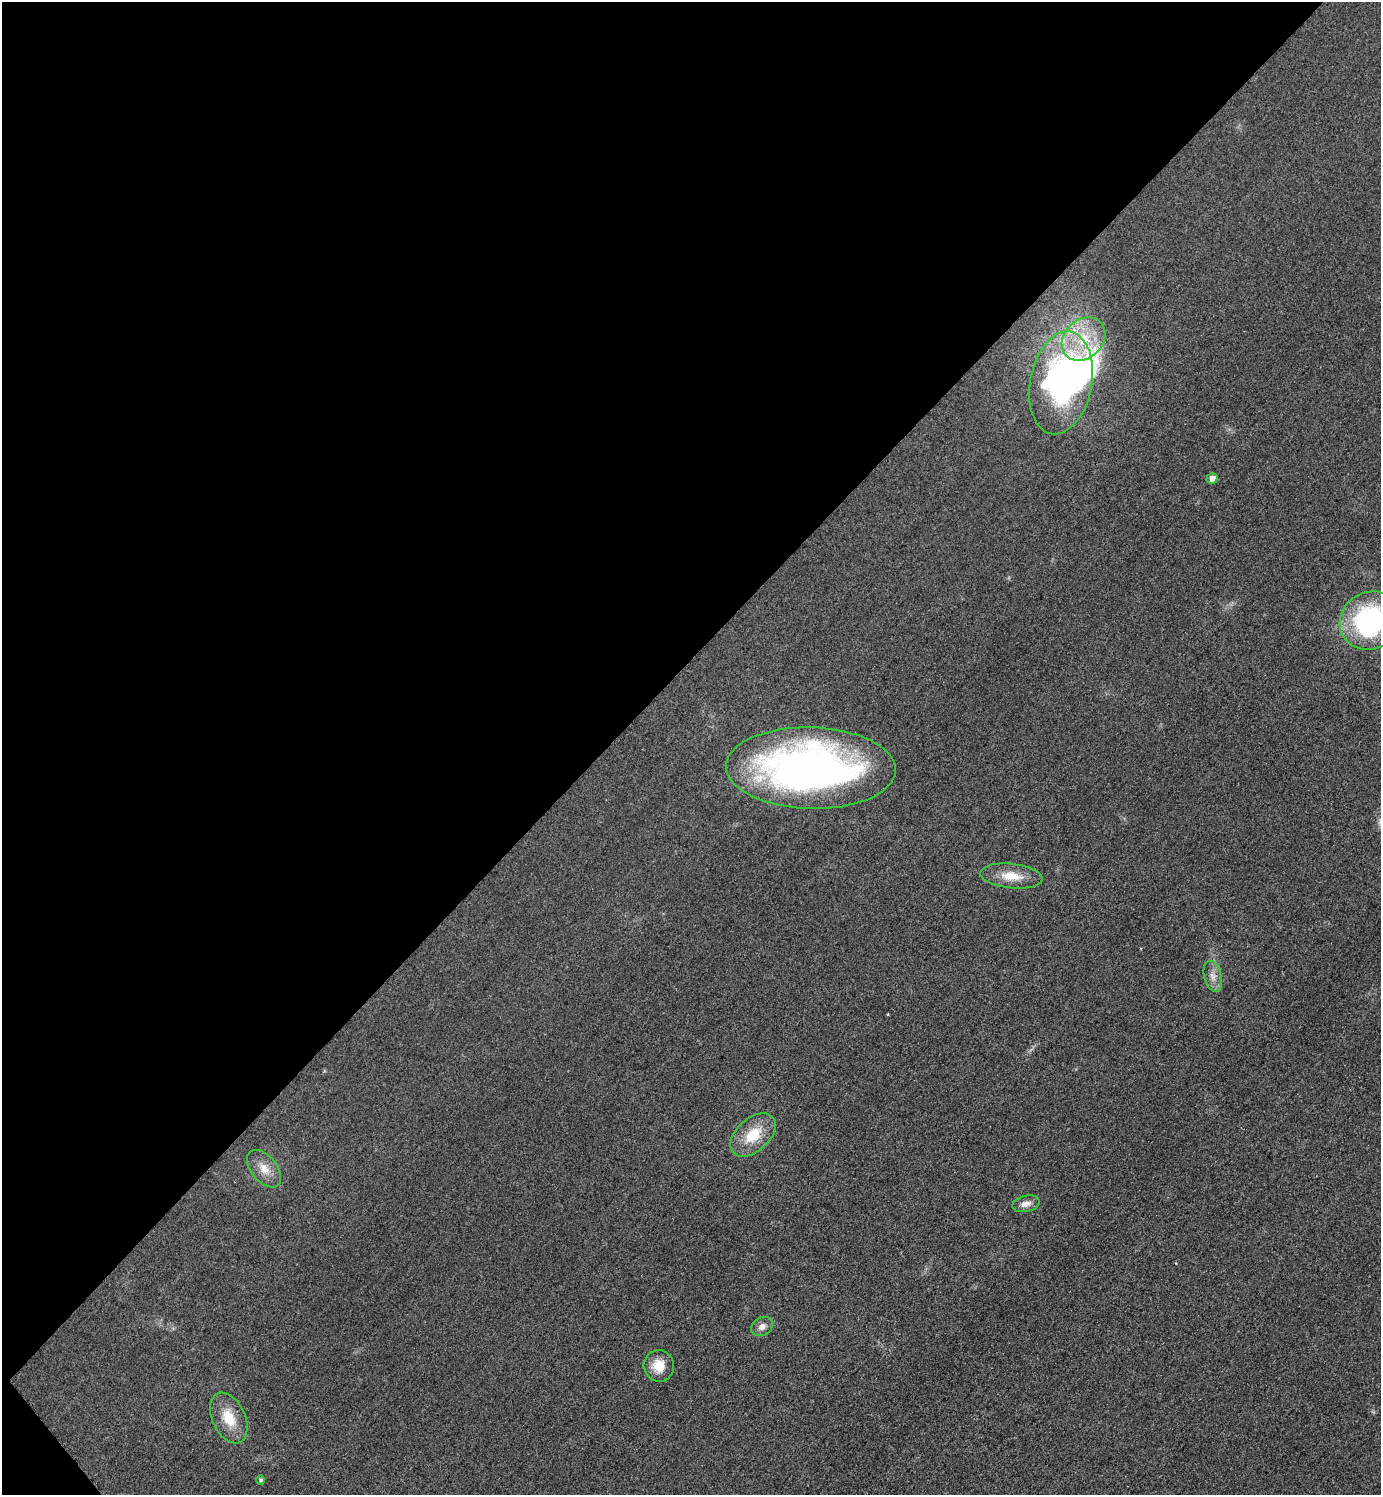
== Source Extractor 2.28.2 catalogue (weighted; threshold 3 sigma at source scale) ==
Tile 5 of 4 x 4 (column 1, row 2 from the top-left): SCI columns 314-1692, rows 2995-4487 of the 5995 x 5997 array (HDU 1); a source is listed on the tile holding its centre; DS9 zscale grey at full resolution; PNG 1383 x 1497 px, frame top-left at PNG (2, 2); each listed source drawn as its Kron ellipse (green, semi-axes under 4 px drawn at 4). Shown black and unused: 45% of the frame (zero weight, under 3 of 4 exposures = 1% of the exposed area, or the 3 px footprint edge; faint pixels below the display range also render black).
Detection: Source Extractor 2.28.2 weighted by HDU 2 'WHT'; one run over the whole footprint, this tile lists its part. Background 0.0342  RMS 0.006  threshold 0.0268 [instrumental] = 3 sigma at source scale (4.5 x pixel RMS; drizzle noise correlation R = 1.50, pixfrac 1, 0.05/0.05 arcsec/px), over >= 5 px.
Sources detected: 15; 1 inside a brighter object's white glare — neither listed nor drawn; the other 14 listed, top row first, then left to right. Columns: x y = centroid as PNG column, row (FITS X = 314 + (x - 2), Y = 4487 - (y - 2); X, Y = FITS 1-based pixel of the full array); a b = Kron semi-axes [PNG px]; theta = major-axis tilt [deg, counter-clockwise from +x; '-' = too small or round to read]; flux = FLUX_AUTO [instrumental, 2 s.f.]
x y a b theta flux
1083 339 24 19 44 25
1061 383 52 31 79 180
1212 478 5 5 - 3.5
1370 621 31 28 31 100
811 768 85 40 -2 330
1011 876 31 12 -6 13
1213 976 16 8 -76 4.9
753 1135 27 16 42 19
264 1169 22 13 -51 8.6
1026 1204 14 8 12 3.9
762 1326 11 9 32 3.6
659 1366 16 15 - 11
229 1418 27 16 -65 16
261 1480 5 4 - 1.2
Isophote crosses this tile's border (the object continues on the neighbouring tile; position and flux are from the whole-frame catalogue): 1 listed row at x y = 1370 621